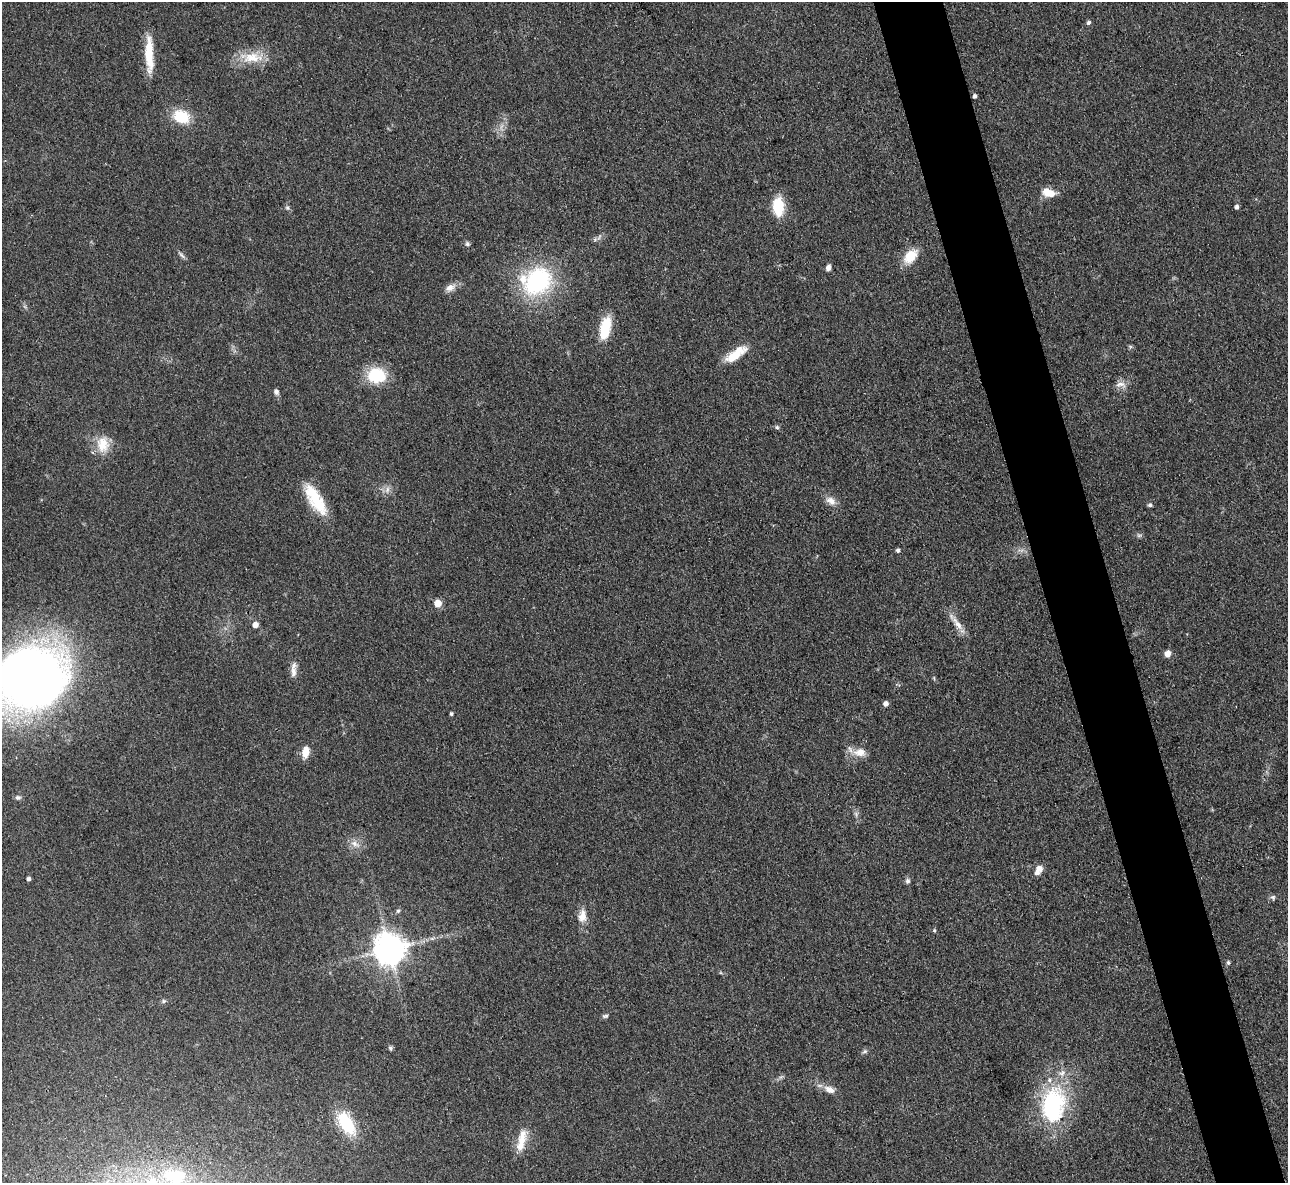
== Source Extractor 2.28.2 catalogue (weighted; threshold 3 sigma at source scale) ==
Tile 6 of 4 x 4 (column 2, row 2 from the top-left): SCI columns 1296-2581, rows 2632-3812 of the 5162 x 5140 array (HDU 1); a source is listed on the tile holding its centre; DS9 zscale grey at full resolution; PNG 1290 x 1185 px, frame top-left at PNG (2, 2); no overlay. Shown black and unused: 5% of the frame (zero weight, under 3 of 4 exposures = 2% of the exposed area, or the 3 px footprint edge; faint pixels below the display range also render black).
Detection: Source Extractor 2.28.2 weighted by HDU 2 'WHT'; one run over the whole footprint, this tile lists its part. Background 0.0792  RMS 0.0058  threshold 0.0262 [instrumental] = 3 sigma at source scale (4.5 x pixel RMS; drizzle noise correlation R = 1.50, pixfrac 1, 0.05/0.05 arcsec/px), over >= 5 px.
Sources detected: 61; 1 inside a brighter object's white glare — not listed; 1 inside a brighter listed object's ellipse — not listed separately; the other 59 listed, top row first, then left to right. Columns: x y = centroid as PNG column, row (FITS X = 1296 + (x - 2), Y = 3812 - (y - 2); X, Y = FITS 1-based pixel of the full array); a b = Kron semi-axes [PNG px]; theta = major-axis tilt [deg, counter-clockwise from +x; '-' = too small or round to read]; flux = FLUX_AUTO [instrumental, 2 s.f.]
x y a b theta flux
1088 22 5 5 - 1.4
149 54 42 9 -88 17
251 57 33 13 -2 15
975 96 4 4 - 1.5
181 116 19 15 -20 17
1049 193 13 8 -16 9.2
778 207 20 12 -87 18
1237 207 4 4 - 1.8
287 208 7 5 -44 1.3
467 244 6 5 - 1.4
181 255 11 5 -42 1.6
910 256 15 10 48 14
828 268 7 5 71 2.2
537 281 41 32 48 61
450 287 15 8 26 4.3
605 328 26 11 78 19
736 354 31 10 35 13
376 375 19 16 -5 25
1121 384 15 8 1 3.7
276 392 8 6 -59 1.8
777 427 6 5 - 0.97
103 444 22 17 -89 12
387 489 9 5 71 2.3
316 500 36 16 -60 22
831 501 14 9 -33 4.6
1150 505 6 5 - 1.2
1139 535 7 4 18 1
898 550 4 4 - 1.5
438 603 6 6 - 9.4
957 623 23 7 -52 6.2
255 625 5 5 - 4.9
1168 653 6 6 - 4.8
293 672 15 8 -89 4.2
32 677 58 49 24 540
886 704 5 4 - 3
451 714 4 4 - 1.1
305 752 14 8 82 6.6
860 752 19 12 1 7.2
18 797 7 6 - 1.4
856 814 7 4 -72 1.3
355 844 13 7 -26 4
1038 870 12 7 61 4.7
29 879 4 4 - 1.7
907 881 7 6 - 1.5
1273 897 7 6 - 1.3
398 911 5 5 - 1.1
582 916 17 11 83 6.3
934 930 4 3 - 0.8
389 949 9 9 - 1100
1228 963 5 5 - 1.2
164 1001 7 5 27 1.2
605 1016 8 5 10 1.2
390 1048 6 5 - 1.1
865 1051 7 5 3 1.3
829 1089 15 9 -24 4.7
1053 1105 48 32 83 65
346 1123 29 15 -57 26
521 1140 32 10 77 10
174 1176 36 19 -7 28
Isophote crosses this tile's border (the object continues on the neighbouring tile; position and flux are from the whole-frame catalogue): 2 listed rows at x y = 32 677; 174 1176